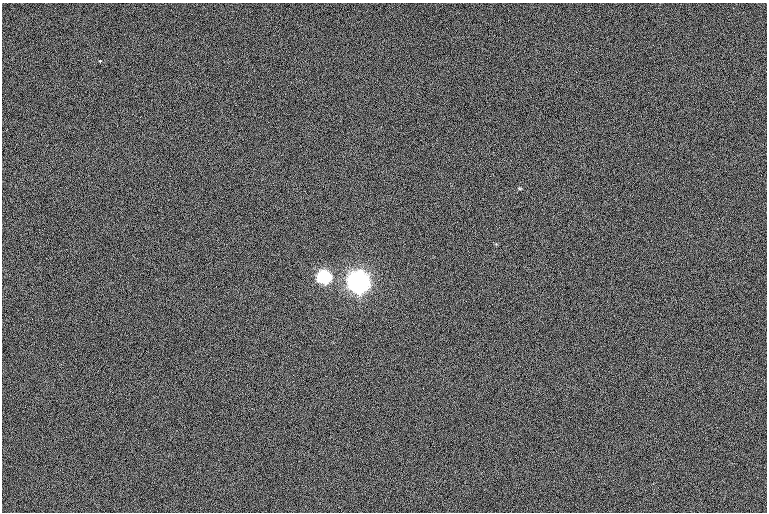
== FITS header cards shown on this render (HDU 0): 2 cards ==
NAXIS1  =                 765  / length of data axis 1
NAXIS2  =                 510  / length of data axis 2

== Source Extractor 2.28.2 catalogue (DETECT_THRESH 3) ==
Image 765 x 510 px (HDU 0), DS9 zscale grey, 1 PNG px = 1 image px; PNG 769 x 514 px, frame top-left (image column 1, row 510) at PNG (2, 3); no overlay
Background 4.08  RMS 12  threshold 37.1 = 3 sigma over >= 5 px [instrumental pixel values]
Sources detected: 3; all 3 listed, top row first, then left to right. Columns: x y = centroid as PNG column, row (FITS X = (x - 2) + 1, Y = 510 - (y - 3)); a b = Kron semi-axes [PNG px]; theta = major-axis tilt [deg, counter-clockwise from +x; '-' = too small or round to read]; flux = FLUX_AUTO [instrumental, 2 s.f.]
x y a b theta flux
100 61 3 3 - 9.0e+02
325 277 8 7 - 2.2e+05
359 282 8 7 - 1.4e+06